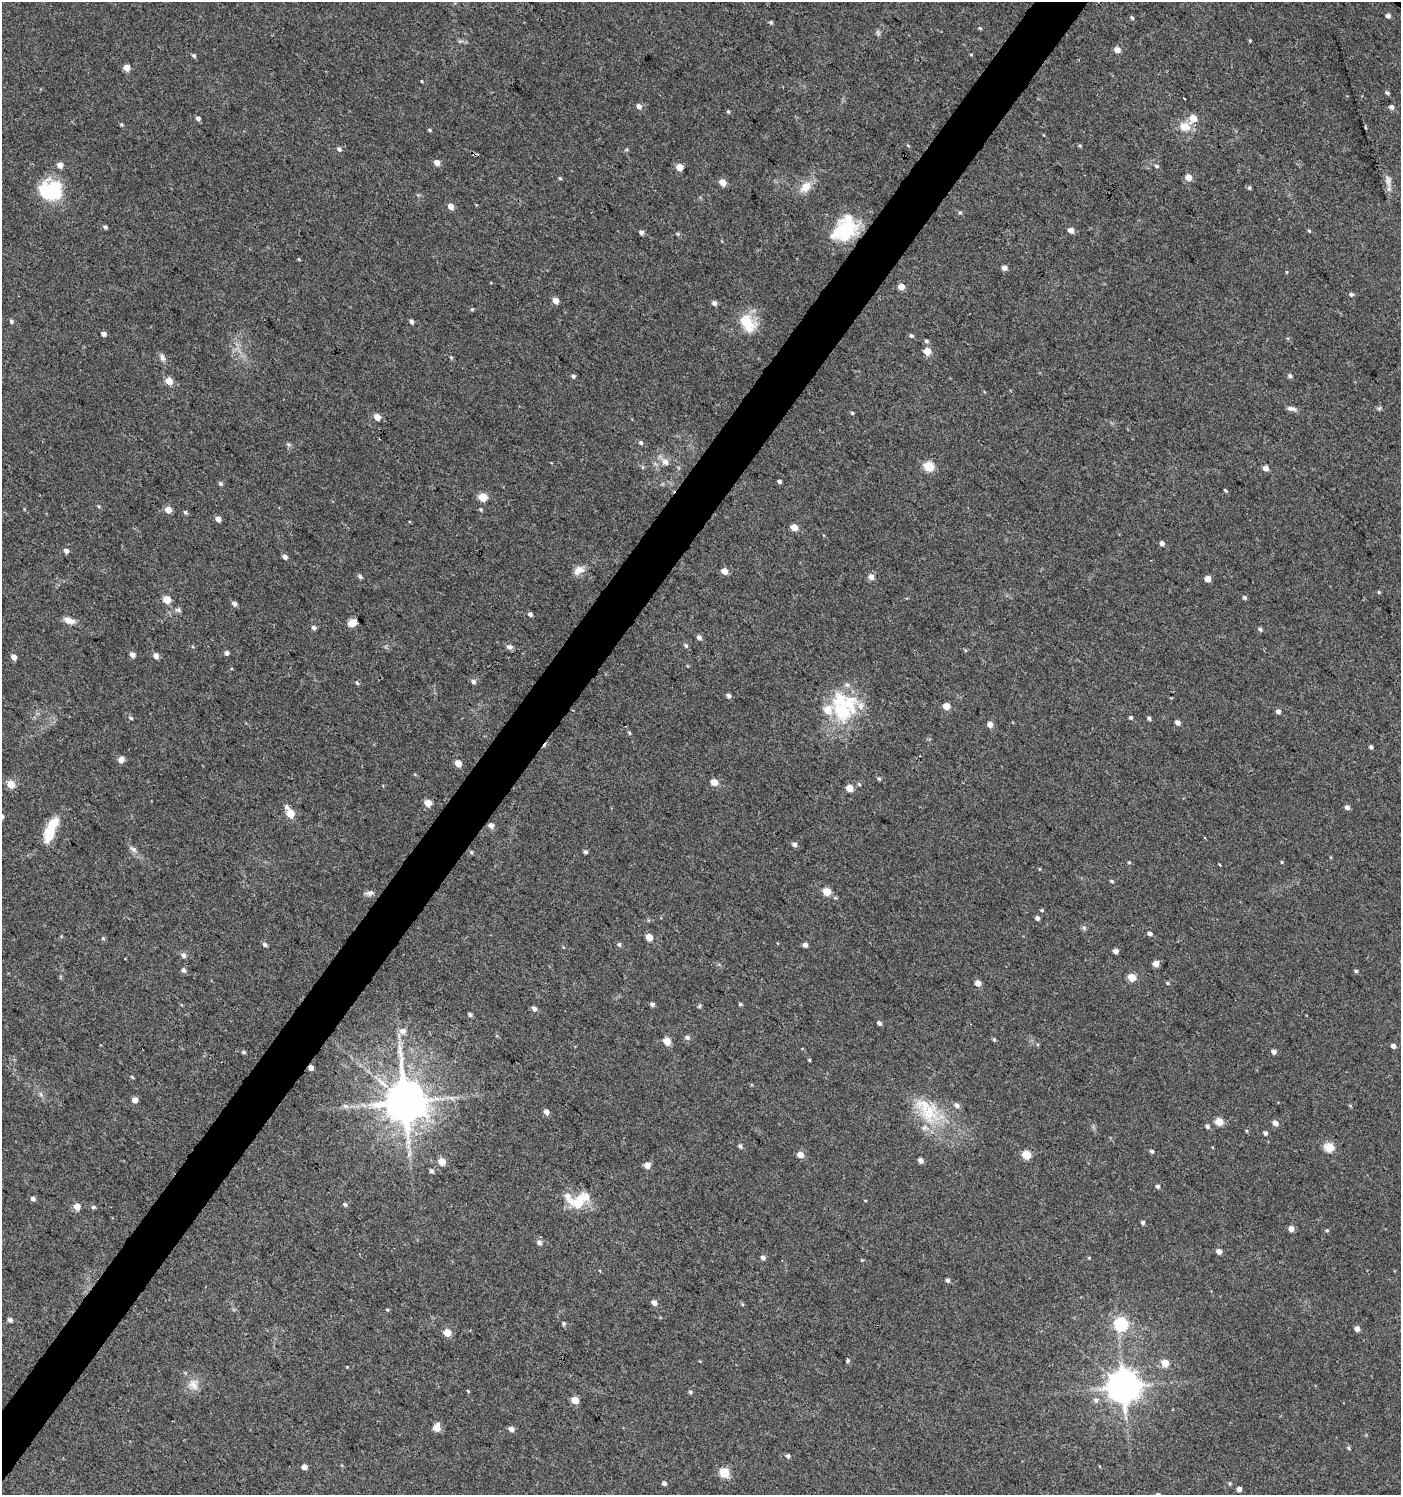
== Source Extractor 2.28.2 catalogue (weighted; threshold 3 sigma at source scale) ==
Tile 7 of 4 x 4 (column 3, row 2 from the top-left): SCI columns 3042-4440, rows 2990-4482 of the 6017 x 5984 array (HDU 1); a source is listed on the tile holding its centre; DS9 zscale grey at full resolution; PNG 1403 x 1497 px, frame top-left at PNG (2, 2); no overlay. Shown black and unused: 4% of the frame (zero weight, under 3 of 4 exposures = <1% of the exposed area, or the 3 px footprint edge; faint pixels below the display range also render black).
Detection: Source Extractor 2.28.2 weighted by HDU 2 'WHT'; one run over the whole footprint, this tile lists its part. Background 0.0233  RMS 0.004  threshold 0.0179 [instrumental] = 3 sigma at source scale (4.5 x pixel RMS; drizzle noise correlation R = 1.50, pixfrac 1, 0.0396/0.0396 arcsec/px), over >= 5 px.
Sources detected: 244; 1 inside a brighter object's white glare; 3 cosmic-ray / hot-pixel residue — not listed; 5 inside a brighter listed object's ellipse — not listed separately; the other 235 listed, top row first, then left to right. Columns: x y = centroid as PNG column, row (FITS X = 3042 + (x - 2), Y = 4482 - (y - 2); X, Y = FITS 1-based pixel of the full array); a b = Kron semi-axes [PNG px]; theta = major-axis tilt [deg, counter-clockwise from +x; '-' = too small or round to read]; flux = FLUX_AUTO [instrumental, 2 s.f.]
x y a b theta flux
1388 16 5 4 - 1.4
1132 18 5 4 - 0.65
771 22 5 4 - 0.61
980 28 5 4 - 0.46
878 32 9 3 -85 0.75
1250 41 4 4 - 0.38
1117 50 5 5 - 3
194 56 5 4 - 0.68
126 67 5 5 - 3.9
422 81 4 2 - 0.31
1387 93 6 4 -47 0.77
1184 99 4 3 - 1.9
639 106 6 5 - 1.8
1391 107 5 5 - 1.3
728 111 4 4 - 0.5
198 118 5 4 - 1.3
121 125 5 4 - 0.52
1185 127 16 12 -16 4.9
1365 127 4 2 - 0.41
429 130 5 3 - 0.55
1080 146 4 4 - 0.43
339 149 6 5 - 1.1
626 150 5 3 - 0.47
437 162 5 4 - 2.9
60 165 5 5 - 3
1156 166 6 4 -6 0.69
679 167 5 5 - 4.9
1188 177 5 5 - 4.4
560 178 5 4 - 0.46
1388 180 16 6 -87 2.3
722 182 5 5 - 4.8
805 187 18 12 47 5.1
1249 188 5 4 - 0.66
51 192 29 20 -22 21
451 206 5 4 - 3.4
960 212 5 4 - 0.57
105 227 4 4 - 0.85
845 229 32 21 47 21
1071 230 5 4 - 3.2
1309 231 4 4 - 0.48
641 232 5 4 - 1.3
678 234 5 3 - 0.47
1004 268 6 5 - 1.7
1287 272 5 3 - 0.32
901 286 5 5 - 4.5
1351 294 5 5 - 0.85
555 301 5 5 - 3.5
714 303 5 4 - 1.7
472 309 5 4 - 0.45
11 321 5 5 - 0.79
411 321 5 4 - 1.2
747 323 27 16 -65 10
103 334 5 5 - 1.4
911 336 5 5 - 0.78
926 341 6 4 -28 0.7
927 351 5 5 - 7.4
162 357 12 6 -77 1.5
451 357 4 4 - 0.44
573 376 5 5 - 0.87
1290 376 6 4 -39 0.86
169 381 5 5 - 6.9
1379 408 6 4 28 0.63
1292 409 13 5 -15 1.5
852 413 4 3 - 0.47
377 417 5 4 - 4.3
641 442 6 5 - 0.85
288 444 7 4 -31 0.74
665 461 9 8 - 2.6
929 466 5 5 - 20
1266 468 5 4 - 2.5
779 481 4 3 - 0.92
220 483 5 5 - 0.79
1225 491 5 3 - 0.48
483 497 5 5 - 14
98 506 5 3 - 0.39
480 509 5 3 - 0.43
168 510 5 5 - 5.3
185 512 6 4 -56 0.73
218 519 5 4 - 2.5
794 527 5 4 - 5.6
1162 543 4 4 - 1.5
66 551 5 4 - 1.7
285 557 5 4 - 1.6
579 570 15 9 30 3.2
724 571 5 4 - 4.6
360 576 6 5 - 0.8
871 577 6 5 - 2.1
1208 579 4 4 - 3.8
1379 592 5 4 - 0.46
1245 598 5 4 - 0.72
167 599 5 5 - 8.9
234 604 7 6 - 1.1
178 610 8 6 -16 1
530 614 5 4 - 1.1
69 621 14 7 -18 3
352 623 7 5 27 3.6
314 627 5 4 - 1.2
1260 629 6 4 -31 0.91
699 637 5 5 - 1.5
686 645 6 5 - 0.67
509 647 9 6 -1 1.3
965 650 5 3 - 0.42
226 653 4 4 - 1.3
132 654 5 4 - 2.3
156 656 6 5 - 2
14 657 5 4 - 2.9
473 681 6 6 - 1.2
357 683 6 4 -56 0.68
728 696 5 4 - 1.1
844 706 42 34 -84 31
946 706 5 5 - 5.7
1278 711 5 4 - 1.3
1131 717 4 4 - 0.65
131 718 5 4 - 0.63
1149 718 4 4 - 0.87
1178 723 5 4 - 1.9
990 724 5 4 - 2.9
629 733 5 4 - 0.47
1371 747 4 4 - 0.78
121 759 5 5 - 3.7
458 763 5 5 - 4.9
879 779 5 4 - 0.56
714 782 5 4 - 6.6
11 784 5 5 - 9.8
859 784 5 5 - 0.59
850 788 5 5 - 7.7
428 803 5 4 - 7.3
287 807 7 5 -59 1.2
1347 807 5 4 - 1.6
290 813 5 5 - 12
491 826 5 5 - 2.3
51 830 30 10 68 12
795 844 5 4 - 1.6
133 849 11 6 -42 1.5
471 852 5 4 - 0.55
585 852 5 4 - 0.83
1129 862 4 4 - 0.4
1282 862 4 3 - 0.35
1219 864 3 2 - 0.81
1112 881 5 4 - 0.58
827 892 5 5 - 9.5
369 893 11 6 3 1.5
1042 910 5 4 - 0.46
1037 918 4 4 - 1.2
1084 928 6 5 - 0.8
1150 933 5 4 - 1.2
649 937 5 4 - 6.1
103 938 5 5 - 0.55
265 944 5 5 - 1.1
619 944 6 5 - 0.82
805 945 4 4 - 1.7
1116 951 4 4 - 2.4
183 955 6 5 - 1.5
1156 964 5 4 - 3.7
183 970 6 5 - 1.3
1356 971 4 4 - 0.6
1132 978 5 5 - 10
978 983 5 4 - 3.6
1168 983 5 4 - 0.53
652 1004 5 4 - 1.1
740 1004 5 4 - 0.53
700 1006 6 4 71 0.52
534 1008 6 5 - 1.4
470 1015 5 4 - 0.84
879 1023 5 4 - 1.2
402 1031 10 9 - 2.3
687 1038 6 5 - 1.2
994 1039 5 4 - 0.64
667 1041 5 5 - 8.7
1393 1046 5 5 - 1.4
243 1052 5 4 - 0.63
1274 1052 5 5 - 1.5
809 1060 4 3 - 0.4
311 1068 4 4 - 2.4
132 1077 5 3 - 0.43
452 1098 9 5 -15 1.3
134 1100 5 5 - 2.6
405 1102 12 11 - 1600
345 1106 8 6 -22 1.2
957 1106 6 5 - 1.4
546 1112 5 5 - 2
928 1112 33 28 -59 20
1219 1122 5 5 - 10
1275 1123 5 4 - 2.6
1207 1126 5 5 - 0.89
1265 1133 4 4 - 1.1
740 1146 6 5 - 1
1329 1147 5 5 - 18
1152 1151 5 4 - 0.77
800 1155 5 4 - 4.7
1026 1155 5 5 - 15
921 1161 4 4 - 2
442 1162 5 5 - 5.8
647 1165 5 5 - 4
432 1171 5 5 - 1.1
1158 1186 5 4 - 0.93
33 1198 6 5 - 1.1
579 1202 21 14 68 8.6
345 1204 6 5 - 0.78
77 1206 5 5 - 4.9
93 1207 6 5 - 0.72
1143 1223 4 4 - 0.9
1291 1229 5 5 - 2.8
1327 1230 4 4 - 0.48
539 1242 6 5 - 1.5
1219 1251 5 4 - 2.5
763 1258 5 4 - 1.3
1089 1258 4 4 - 0.37
948 1280 5 5 - 0.9
654 1303 5 4 - 2.7
742 1304 5 3 - 0.43
387 1310 5 3 - 0.38
10 1320 5 5 - 1.2
564 1324 5 5 - 0.77
1121 1324 6 6 - 57
1357 1329 5 5 - 2.1
447 1333 5 5 - 8.2
848 1361 5 4 - 0.61
1165 1363 5 5 - 6.2
347 1367 3 3 - 0.25
193 1384 16 13 -58 4.3
1123 1386 9 9 - 780
468 1391 5 3 - 0.34
690 1392 5 4 - 0.74
575 1400 5 5 - 7.4
1096 1400 7 6 - 1.3
437 1428 6 5 - 5.9
511 1429 6 5 - 1.8
1349 1448 5 4 - 0.54
788 1456 5 5 - 1
304 1467 4 4 - 2.8
724 1473 5 5 - 20
664 1483 4 4 - 1.3
1230 1483 5 4 - 0.6
1239 1489 4 4 - 1.8
Overlapping masked pixels (flux is a lower limit): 3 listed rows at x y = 845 229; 311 1068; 405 1102